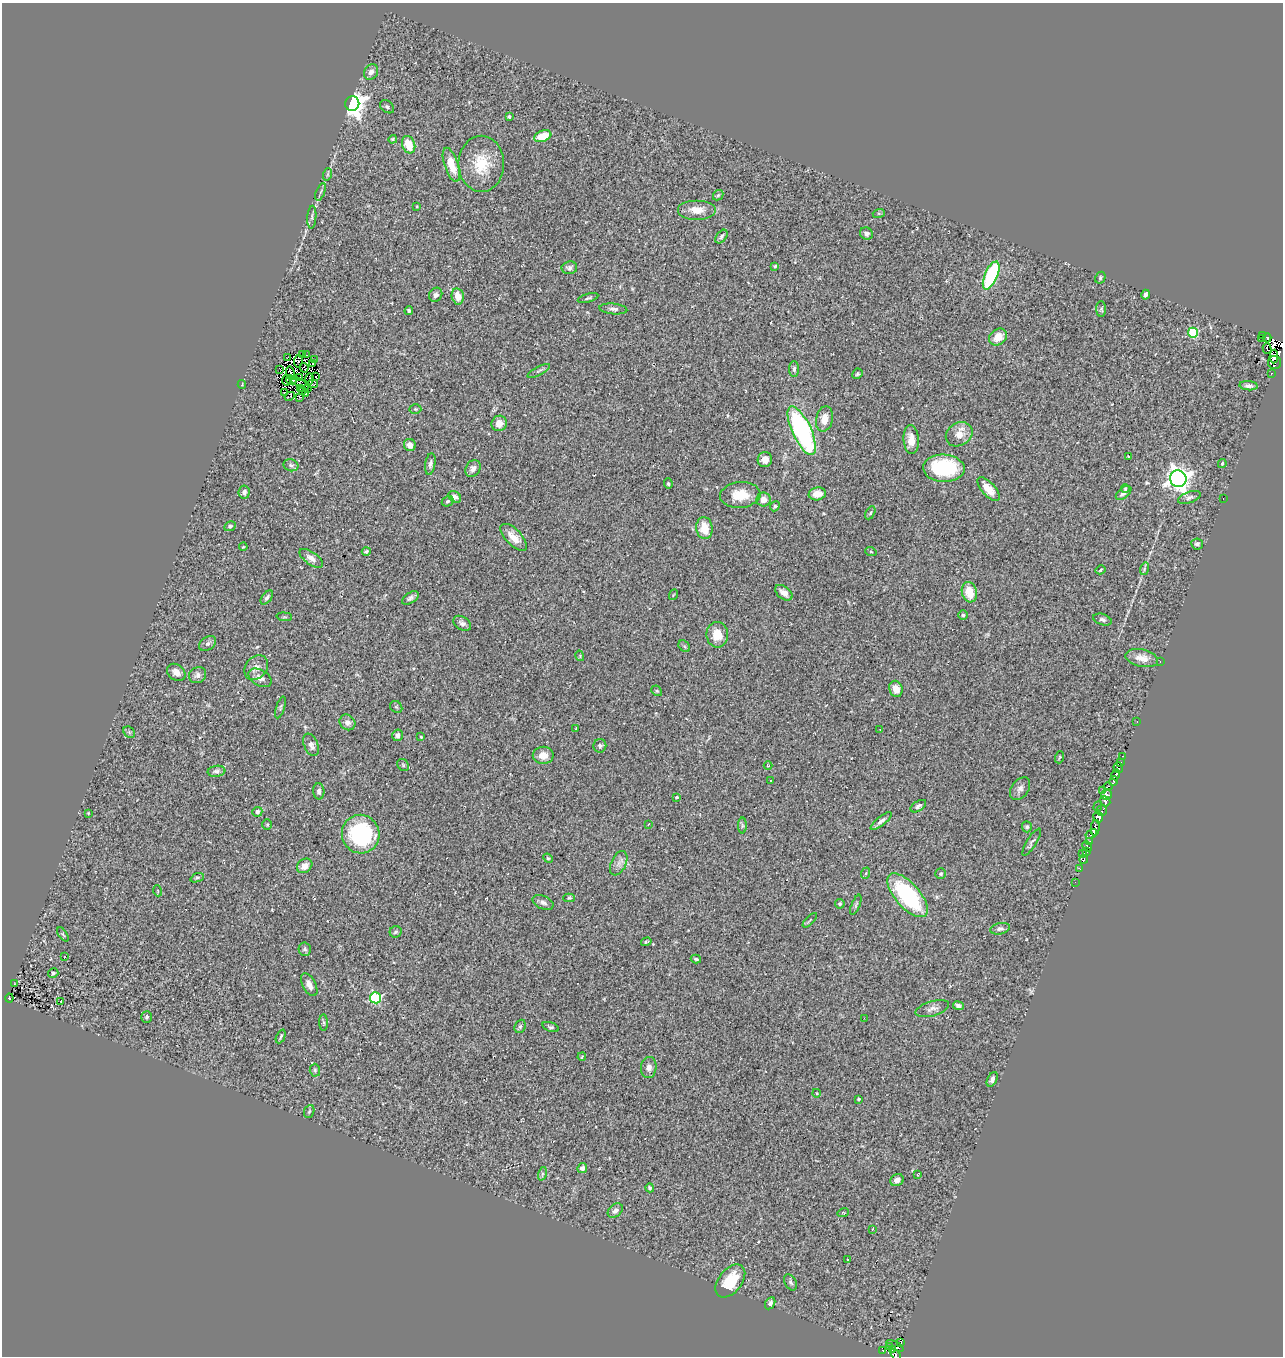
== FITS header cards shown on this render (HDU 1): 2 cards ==
NAXIS1  =                 1281
NAXIS2  =                 1354

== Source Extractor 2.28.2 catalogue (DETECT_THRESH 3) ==
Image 1281 x 1354 px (HDU 1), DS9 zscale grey, 1 PNG px = 1 image px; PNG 1285 x 1358 px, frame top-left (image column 1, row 1354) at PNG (2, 3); each listed source drawn as its Kron ellipse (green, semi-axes under 4 px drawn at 4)
Background 0.467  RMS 0.058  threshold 0.173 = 3 sigma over >= 5 px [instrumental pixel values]
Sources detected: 244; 8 with non-positive FLUX_AUTO (blend fragments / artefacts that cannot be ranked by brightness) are neither listed nor drawn; the other 236 listed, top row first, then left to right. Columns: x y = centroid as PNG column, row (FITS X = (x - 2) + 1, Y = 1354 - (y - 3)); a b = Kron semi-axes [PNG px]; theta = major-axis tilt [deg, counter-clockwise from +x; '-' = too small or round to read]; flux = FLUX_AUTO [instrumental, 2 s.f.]
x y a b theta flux
371 72 8 6 57 21
352 104 7 7 - 3000
387 107 8 5 -39 8.3
509 117 4 3 - 6.3
543 136 9 5 19 75
393 139 4 4 - 5.2
409 145 9 6 -68 89
481 164 28 23 -89 130
451 165 18 7 -71 76
328 174 6 4 71 5.3
321 192 9 3 68 7.3
718 195 6 4 44 5.7
417 206 3 2 - 2.9
697 210 19 10 0 49
879 213 6 4 18 4.7
312 217 11 4 85 8.7
866 233 7 6 - 12
721 237 8 4 53 9.1
775 266 4 3 - 5
569 268 8 6 9 12
991 275 15 6 67 390
1100 278 6 5 - 7.1
436 295 7 6 - 14
1146 295 5 4 - 11
458 296 8 6 -78 42
588 298 11 4 15 7.5
613 309 14 5 -5 15
1101 309 8 5 -89 7.1
409 311 4 3 - 7.2
1193 333 5 5 - 220
1263 335 3 3 - 220
998 337 10 7 37 51
1261 338 3 3 - 210
1267 338 4 4 - 76
1267 349 5 3 - 85
302 354 3 2 - 1.1
306 355 3 2 - 2.8
1274 356 7 4 87 200
288 357 2 2 - 2.9
314 360 2 2 - 2
298 361 6 2 79 0.15
1275 362 7 6 - 220
312 364 2 2 - 1.1
304 368 5 2 - 1.1
280 369 3 2 - 560
794 369 8 5 89 11
539 371 12 4 27 8.9
290 373 7 2 -79 4.5
857 374 5 4 - 5.8
1271 374 4 3 - 13
316 377 2 2 - 4
300 378 3 2 - 2.5
310 379 5 2 - 3.7
286 380 5 2 - 1.3
291 380 5 4 - 1.2
300 383 10 2 -32 8.2
242 384 4 3 - 3
313 384 5 3 - 1.9
1249 386 9 4 -5 15
307 388 3 3 - 8.7
300 389 3 2 - 4.7
303 391 3 2 - 2.2
285 393 3 2 - 3.6
306 393 3 2 - 2.3
290 396 5 3 - 15
300 397 2 2 - 1.4
415 409 6 5 - 6.3
824 419 13 8 77 47
499 423 8 7 - 30
802 431 26 9 -65 790
959 434 14 11 32 42
911 440 14 7 -85 42
410 445 6 6 - 21
1128 456 3 2 - 3.8
765 459 7 7 - 27
430 464 11 5 81 12
1222 464 4 3 - 5.6
291 465 7 6 - 8.4
944 468 21 13 -3 300
473 469 9 7 58 18
1178 479 8 8 - 3000
668 484 5 4 - 5.4
988 489 15 6 -49 51
1125 489 4 3 - 4.7
244 492 6 5 - 15
1124 493 9 5 40 15
817 494 8 6 9 46
740 495 20 13 6 91
455 497 7 5 -36 13
1189 497 12 5 20 12
1223 498 2 2 - 18
764 499 7 7 - 32
448 501 6 5 - 7.1
775 506 5 4 - 7.5
870 513 7 4 61 6
230 526 6 4 28 7.3
704 528 11 8 -84 72
514 537 17 8 -46 44
1197 544 6 5 - 9.8
243 547 4 3 - 2.9
366 551 4 4 - 8
871 552 5 3 - 4.4
311 558 13 6 -35 22
1144 569 6 4 72 6.1
1100 570 5 3 - 4.2
969 592 10 7 -75 78
784 593 10 6 -39 28
673 595 5 3 - 3.3
267 597 8 4 52 12
410 598 9 5 34 13
963 615 4 4 - 5.1
284 617 8 3 -5 4.5
1102 620 9 5 -18 10
462 623 9 6 -32 14
717 635 13 11 -90 70
208 643 9 6 37 13
684 646 6 5 - 7.4
580 656 5 3 - 3.6
1142 658 16 8 -13 43
1160 661 3 2 - 250
256 668 13 10 53 27
176 672 10 7 -36 24
198 675 9 7 31 17
260 678 12 8 -30 21
896 689 8 6 -70 46
657 691 6 4 -43 5.3
280 707 11 4 73 6.7
396 707 7 5 -43 6.5
347 722 8 7 - 20
1137 722 3 2 - 12
576 729 3 2 - 2.9
880 729 3 2 - 5
129 732 6 5 - 6.2
397 735 6 5 - 15
421 737 3 3 - 4.6
311 745 12 7 -67 19
600 746 7 6 - 10
543 755 10 8 1 38
1122 756 2 2 - 2.6
1060 757 6 4 71 4.4
1121 762 4 2 - 3.9
403 765 6 5 - 6.4
768 765 4 3 - 2.9
1118 768 5 5 - 120
216 771 9 5 7 11
1116 775 5 4 - 95
771 780 3 2 - 3
1114 781 5 3 - 48
1108 786 4 3 - 28
1020 789 12 8 53 20
319 791 8 5 -88 13
1103 791 3 2 - 16
1107 794 5 5 - 84
677 797 4 3 - 8.6
1105 801 5 5 - 41
918 806 9 5 32 9.8
1098 806 5 3 - 26
1102 811 5 5 - 37
257 812 5 5 - 14
88 813 4 3 - 3
1098 817 6 4 -62 110
881 821 13 4 38 14
648 824 3 2 - 2.5
267 825 5 5 - 5.5
742 826 8 4 90 7.3
1027 827 5 5 - 7.4
1095 828 8 4 85 160
361 834 19 18 - 360
1091 834 6 3 34 23
1032 842 15 5 58 11
1089 842 4 4 - 130
1087 846 5 3 - 33
1086 852 4 3 - 30
1083 854 3 2 - 3.9
548 858 5 4 - 4.9
1084 859 4 3 - 47
619 863 13 7 65 21
305 866 8 6 38 32
1080 868 4 3 - 56
866 873 6 3 71 4.6
941 874 5 5 - 5.7
197 878 7 4 22 5.6
1075 882 2 2 - 5.5
158 891 5 3 - 3.5
908 895 27 12 -48 390
569 898 6 4 0 5.3
543 902 11 6 -24 15
840 904 5 4 - 6.7
856 905 11 3 68 6.5
810 920 9 3 45 4.8
1000 929 10 5 13 12
396 932 6 5 - 8.2
63 934 8 3 -56 5
646 942 5 3 - 5.3
305 949 7 6 - 8.2
65 957 3 2 - 5.3
696 959 5 3 - 6.5
53 973 5 4 - 8.2
14 984 3 2 - 2.1
309 985 12 6 -62 25
9 998 4 3 - 16
376 998 5 5 - 400
61 1001 3 2 - 15
958 1006 5 4 - 12
932 1009 17 7 16 23
146 1017 6 5 - 8
864 1018 2 2 - 2.2
324 1023 8 4 -89 6.4
520 1026 7 5 67 7.6
550 1027 9 4 -18 7.1
281 1036 7 3 65 6.2
582 1057 4 3 - 4.2
649 1067 10 8 84 20
315 1070 6 5 - 6.8
992 1079 8 4 63 14
816 1093 4 3 - 3.2
858 1099 3 3 - 6.3
309 1111 7 5 68 5.9
582 1168 5 4 - 13
542 1174 7 4 72 6.9
918 1174 3 2 - 2.6
897 1180 7 5 29 20
650 1188 4 3 - 6.1
615 1211 8 6 41 16
843 1213 6 3 17 3.5
872 1229 3 2 - 4.5
848 1260 3 2 - 5.9
730 1281 19 11 51 130
790 1282 9 5 -61 9.3
770 1303 6 4 58 12
901 1342 3 3 - 14
895 1346 9 3 -26 5.4
890 1347 4 3 - 29
892 1349 4 3 - 51
882 1350 3 2 - 6.4
895 1355 6 4 -54 130
At the frame edge (FLAGS 8, measured only in part): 1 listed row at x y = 895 1355
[8 non-positive-flux detections neither listed nor drawn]